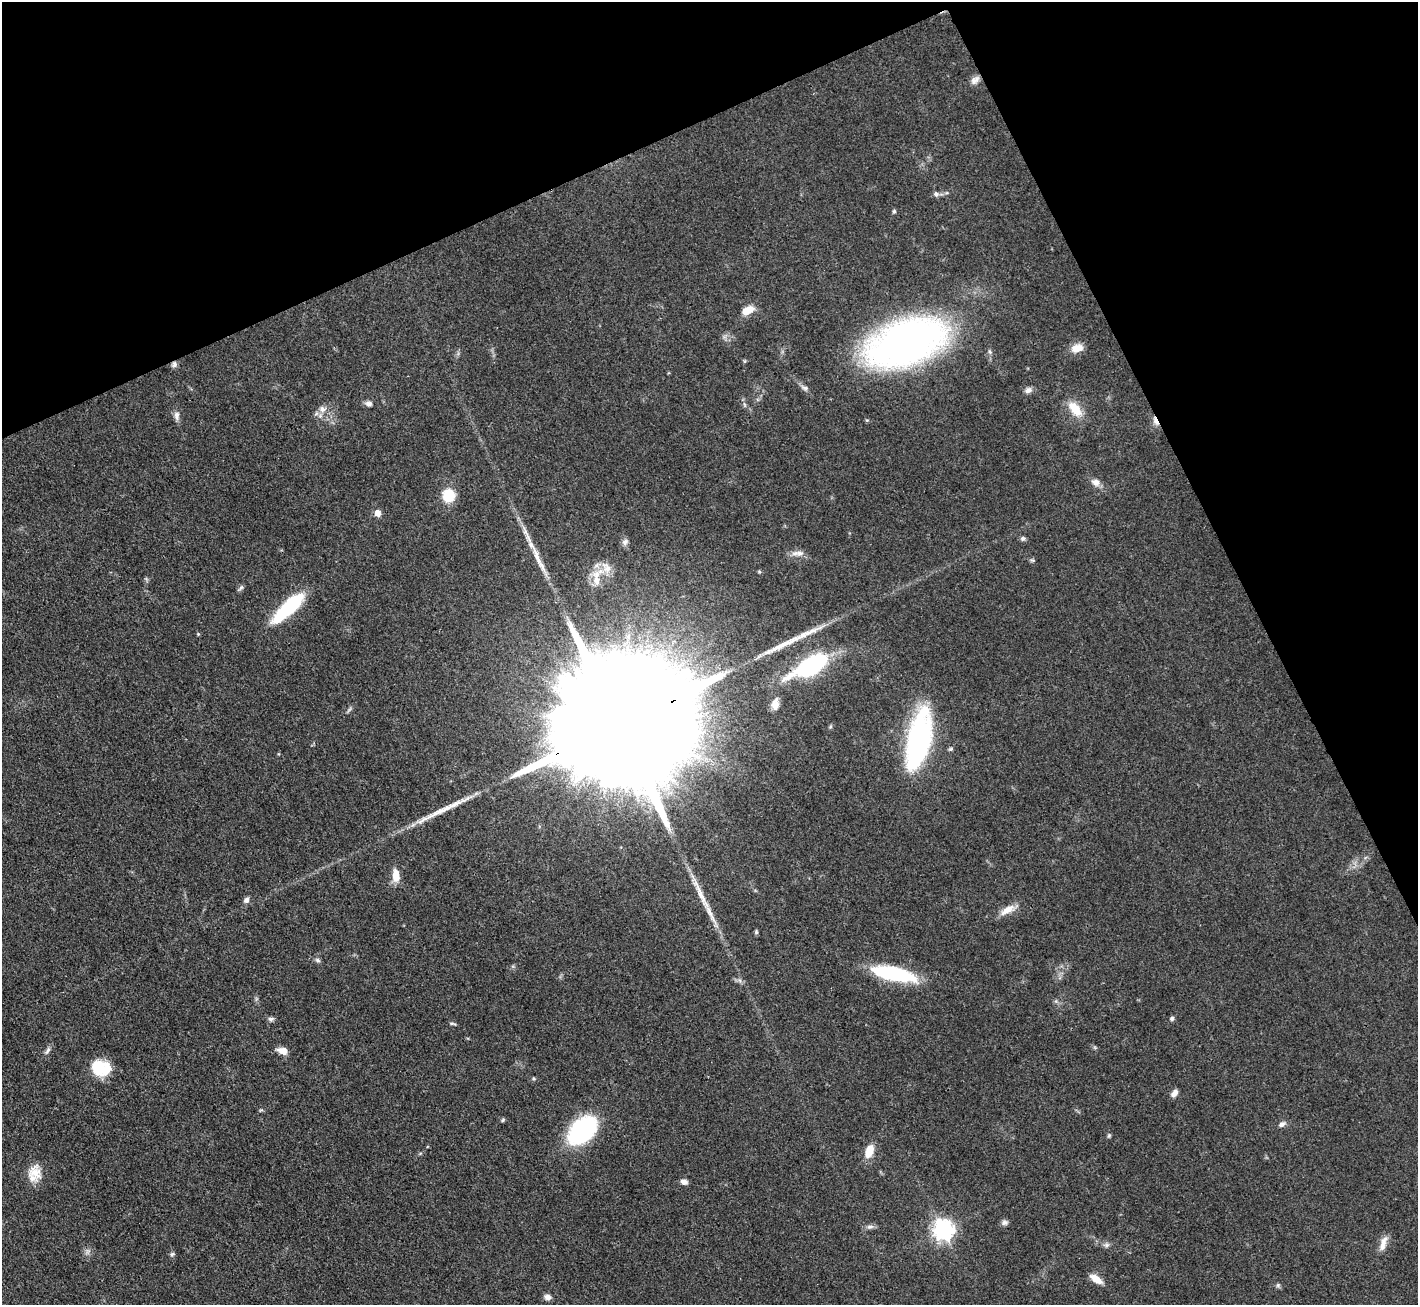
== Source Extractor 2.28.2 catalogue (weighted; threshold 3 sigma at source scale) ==
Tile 3 of 4 x 4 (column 3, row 1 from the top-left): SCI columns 2831-4246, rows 4197-5499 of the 5663 x 5651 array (HDU 1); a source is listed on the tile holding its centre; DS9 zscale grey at full resolution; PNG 1420 x 1307 px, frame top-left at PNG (2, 2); no overlay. Shown black and unused: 23% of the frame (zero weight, under 3 of 4 exposures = <1% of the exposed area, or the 3 px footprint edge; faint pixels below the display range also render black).
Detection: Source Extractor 2.28.2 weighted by HDU 2 'WHT'; one run over the whole footprint, this tile lists its part. Background 0.0509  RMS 0.0048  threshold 0.0218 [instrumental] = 3 sigma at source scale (4.5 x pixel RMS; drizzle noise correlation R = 1.50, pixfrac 1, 0.05/0.05 arcsec/px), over >= 5 px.
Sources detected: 69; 1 inside a brighter object's white glare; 3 long thin detections or spike segments (spike, bleed or trail) — not listed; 3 inside a brighter listed object's ellipse — not listed separately; the other 62 listed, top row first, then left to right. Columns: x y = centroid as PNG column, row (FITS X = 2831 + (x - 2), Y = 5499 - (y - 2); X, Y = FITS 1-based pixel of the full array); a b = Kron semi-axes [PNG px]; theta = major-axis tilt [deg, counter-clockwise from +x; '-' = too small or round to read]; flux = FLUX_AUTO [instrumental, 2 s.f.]
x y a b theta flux
975 80 14 8 42 2.9
936 194 7 6 - 1.5
894 211 5 4 - 0.73
747 310 14 8 24 6.8
906 342 51 27 21 350
1077 348 15 10 18 5.1
745 361 6 4 90 0.56
174 364 8 6 -84 1.5
805 388 9 6 -11 1.4
1028 390 10 7 27 2
369 403 9 6 0 1.8
322 409 10 7 -56 2.5
1075 409 22 11 -52 9.4
177 416 11 7 -89 2.2
1156 421 13 5 -66 2.9
1096 482 11 9 -23 3.1
448 496 13 12 - 13
378 513 6 5 - 4.4
527 535 36 5 -65 6.5
1023 538 6 6 - 1.2
625 542 10 7 60 1.6
800 553 13 7 0 2.8
606 567 17 10 -53 4.8
596 581 15 9 -78 5.1
240 588 11 4 47 1.1
289 607 39 12 43 37
198 634 4 4 - 0.47
811 666 41 16 29 54
775 704 16 9 80 3.6
618 725 86 25 24 59000
919 739 54 19 77 110
951 749 6 5 - 0.76
396 875 16 9 -86 5.9
246 900 7 6 - 1.9
1007 910 21 9 30 5.6
756 932 6 5 - 0.74
318 960 7 5 -28 1.1
894 974 47 13 -12 40
1172 1018 6 5 - 0.96
271 1019 8 6 -14 1.2
452 1024 10 3 -10 0.8
47 1050 12 5 58 1.6
283 1051 9 6 -16 5.5
101 1068 24 12 68 8.9
534 1079 5 4 - 0.7
1174 1093 9 6 54 2.6
503 1120 5 4 - 0.66
1282 1124 9 6 31 1.9
582 1130 34 22 44 49
1109 1136 6 5 - 0.73
869 1151 15 8 69 8
35 1173 21 16 -65 8.4
684 1182 7 5 -21 2.4
1005 1223 9 7 5 1.5
870 1227 10 6 5 1.6
943 1230 8 7 - 270
1383 1243 22 8 72 4.2
1107 1245 8 6 0 1.4
172 1254 7 5 84 1
1096 1279 16 7 -35 5.2
1278 1285 6 5 - 0.92
548 1297 9 7 -11 2
Overlapping masked pixels (flux is a lower limit): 4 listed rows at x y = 906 342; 174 364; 1156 421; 618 725